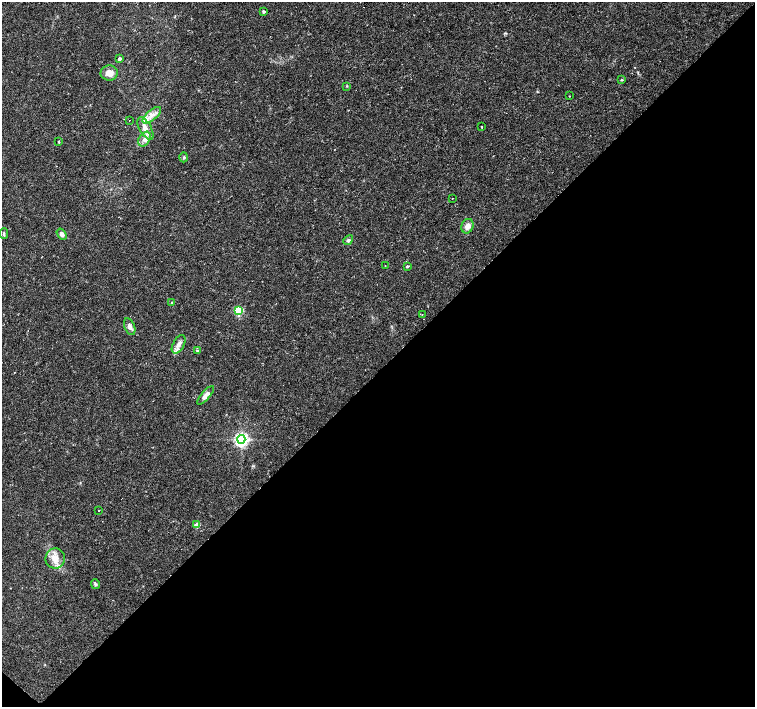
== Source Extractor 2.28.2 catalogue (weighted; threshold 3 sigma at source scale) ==
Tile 15 of 4 x 4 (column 3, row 4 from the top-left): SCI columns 3022-4527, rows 235-1643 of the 6035 x 6035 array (HDU 1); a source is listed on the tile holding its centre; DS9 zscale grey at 2 x 2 block average (1 PNG px = mean of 2 x 2 image px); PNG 757 x 709 px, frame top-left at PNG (2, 2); each listed source drawn as its Kron ellipse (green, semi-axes under 4 px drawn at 4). Shown black and unused: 48% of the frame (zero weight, under 2 of 3 exposures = <1% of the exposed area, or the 3 px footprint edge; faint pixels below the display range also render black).
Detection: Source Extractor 2.28.2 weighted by HDU 2 'WHT'; one run over the whole footprint, this tile lists its part. Background 0.0488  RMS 0.0036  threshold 0.0161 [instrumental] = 3 sigma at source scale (4.5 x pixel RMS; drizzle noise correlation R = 1.50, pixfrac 1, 0.0396/0.0396 arcsec/px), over >= 5 px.
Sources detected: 33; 1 inside a brighter listed object's ellipse — not listed separately; the other 32 listed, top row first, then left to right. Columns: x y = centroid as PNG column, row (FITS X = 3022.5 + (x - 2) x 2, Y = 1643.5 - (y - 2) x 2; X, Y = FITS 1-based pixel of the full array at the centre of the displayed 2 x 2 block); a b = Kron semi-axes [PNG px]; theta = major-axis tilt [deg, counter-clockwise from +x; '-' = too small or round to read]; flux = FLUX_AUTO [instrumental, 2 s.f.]
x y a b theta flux
263 11 2 2 - 1.9
119 59 2 2 - 3.1
109 73 8 7 - 7.5
621 80 4 2 - 0.57
347 86 3 2 - 0.55
569 96 2 2 - 0.44
152 115 11 5 40 5.3
129 120 2 2 - 0.32
481 127 2 2 - 0.82
145 128 12 6 -60 6.6
144 139 8 5 58 4.2
59 142 2 2 - 1.2
184 157 5 3 - 1.2
452 198 2 2 - 0.38
467 226 7 5 67 4.9
4 234 5 3 - 1.3
62 234 6 4 -56 3.4
348 240 5 4 - 1.5
385 265 2 2 - 0.3
407 266 3 3 - 0.92
172 303 3 2 - 1.5
239 311 3 3 - 51
422 315 2 2 - 0.36
130 327 9 5 -68 3
179 344 10 5 61 4.8
197 351 3 2 - 0.54
206 395 12 4 49 4.9
241 439 4 4 - 250
99 510 2 2 - 1.7
197 525 3 3 - 10
55 558 10 9 - 8.5
96 584 5 3 - 1.3